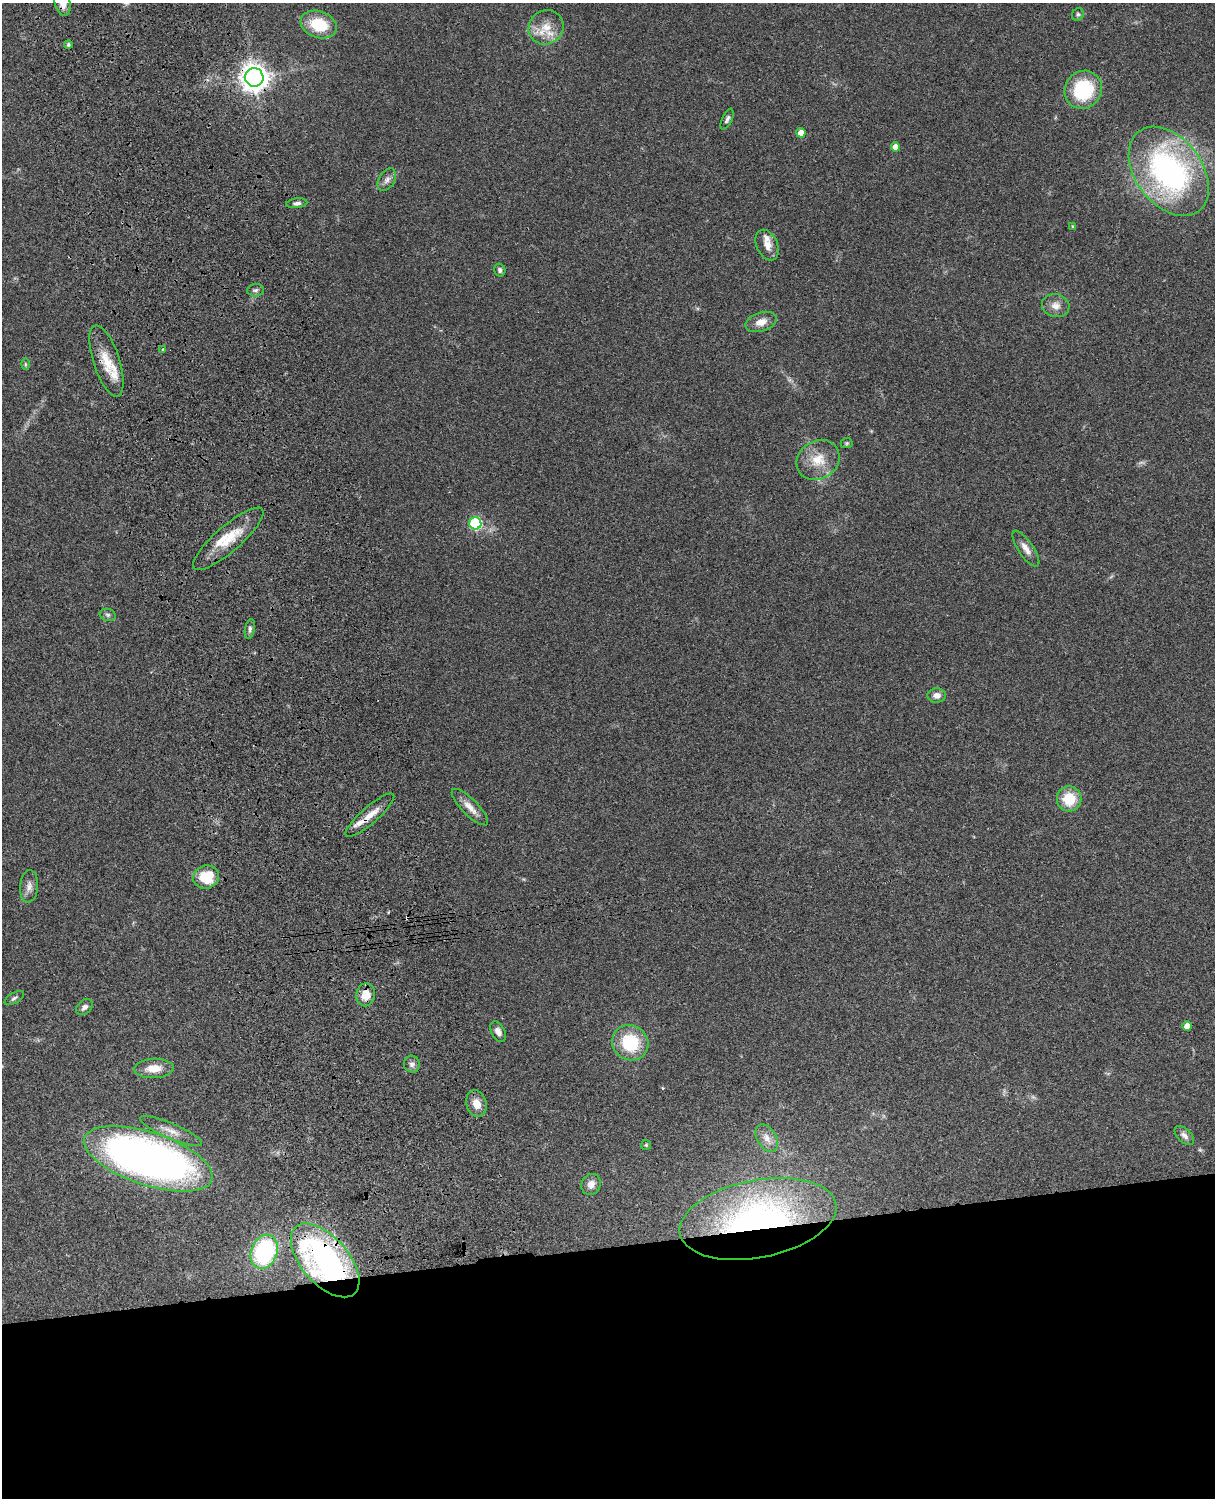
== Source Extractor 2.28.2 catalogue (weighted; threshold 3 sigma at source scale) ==
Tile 11 of 4 x 3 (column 3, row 3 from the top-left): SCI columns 2546-3758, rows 277-1772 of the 5088 x 4926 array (HDU 1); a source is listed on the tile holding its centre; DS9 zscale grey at full resolution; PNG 1217 x 1500 px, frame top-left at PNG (2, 3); each listed source drawn as its Kron ellipse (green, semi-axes under 4 px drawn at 4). Shown black and unused: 17% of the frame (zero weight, under 3 of 4 exposures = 6% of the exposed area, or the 3 px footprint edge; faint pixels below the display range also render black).
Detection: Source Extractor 2.28.2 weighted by HDU 2 'WHT'; one run over the whole footprint, this tile lists its part. Background 0.0962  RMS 0.0062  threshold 0.0281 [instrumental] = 3 sigma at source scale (4.5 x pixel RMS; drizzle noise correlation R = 1.50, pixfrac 1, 0.05/0.05 arcsec/px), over >= 5 px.
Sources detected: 58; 2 too faint to see at this stretch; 1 cosmic-ray / hot-pixel residue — neither listed nor drawn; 2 inside a brighter listed object's ellipse — not listed separately; the other 53 listed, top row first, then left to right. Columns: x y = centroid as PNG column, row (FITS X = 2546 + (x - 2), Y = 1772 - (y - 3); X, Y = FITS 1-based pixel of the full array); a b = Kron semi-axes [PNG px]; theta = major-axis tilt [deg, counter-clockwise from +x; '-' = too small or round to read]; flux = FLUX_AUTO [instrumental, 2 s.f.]
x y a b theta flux
62 3 13 8 -78 7
1078 14 7 5 59 1.2
319 25 18 13 -19 22
546 27 18 16 41 12
68 45 4 3 - 1
254 77 9 9 - 670
1083 90 19 18 - 42
727 119 11 5 65 1.8
801 133 5 4 - 6
896 147 4 4 - 5.9
1169 171 50 33 -53 150
387 180 12 8 58 3.3
297 203 10 5 7 1.9
1073 226 4 3 - 0.76
767 245 16 10 -65 5.7
500 270 6 5 - 1.6
255 290 8 6 6 1.8
1056 306 14 11 -13 5
761 322 16 9 18 5.9
163 349 3 2 - 0.53
106 361 37 13 -72 17
25 364 6 4 -90 0.79
847 443 6 5 - 0.99
818 460 22 19 33 15
475 523 6 6 - 64
228 539 45 13 41 18
1026 548 21 7 -56 5.1
108 615 8 6 -15 1.6
250 629 10 5 78 1.7
937 695 9 7 3 4
1069 799 12 12 - 17
470 807 24 8 -45 6.4
370 815 31 8 41 9.6
206 877 13 11 19 19
29 886 16 9 86 4.2
366 995 11 9 80 9.7
14 998 11 5 31 1.6
84 1007 9 7 41 2.4
1187 1026 5 4 - 6.3
498 1032 11 6 -61 3
630 1043 18 17 - 30
412 1064 8 7 - 2.6
154 1068 20 9 3 9.2
476 1103 14 10 -73 7.3
171 1131 33 7 -23 7.4
1184 1136 12 6 -44 2.8
767 1138 15 9 -59 4.6
646 1145 5 5 - 0.81
148 1159 67 26 -18 450
591 1184 11 9 63 4.5
758 1219 79 39 11 200
264 1252 17 13 69 74
325 1260 44 23 -49 180
Overlapping masked pixels (flux is a lower limit): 6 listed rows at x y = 62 3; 254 77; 370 815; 366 995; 758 1219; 325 1260
Isophote crosses this tile's border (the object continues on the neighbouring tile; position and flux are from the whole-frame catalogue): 1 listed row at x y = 62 3